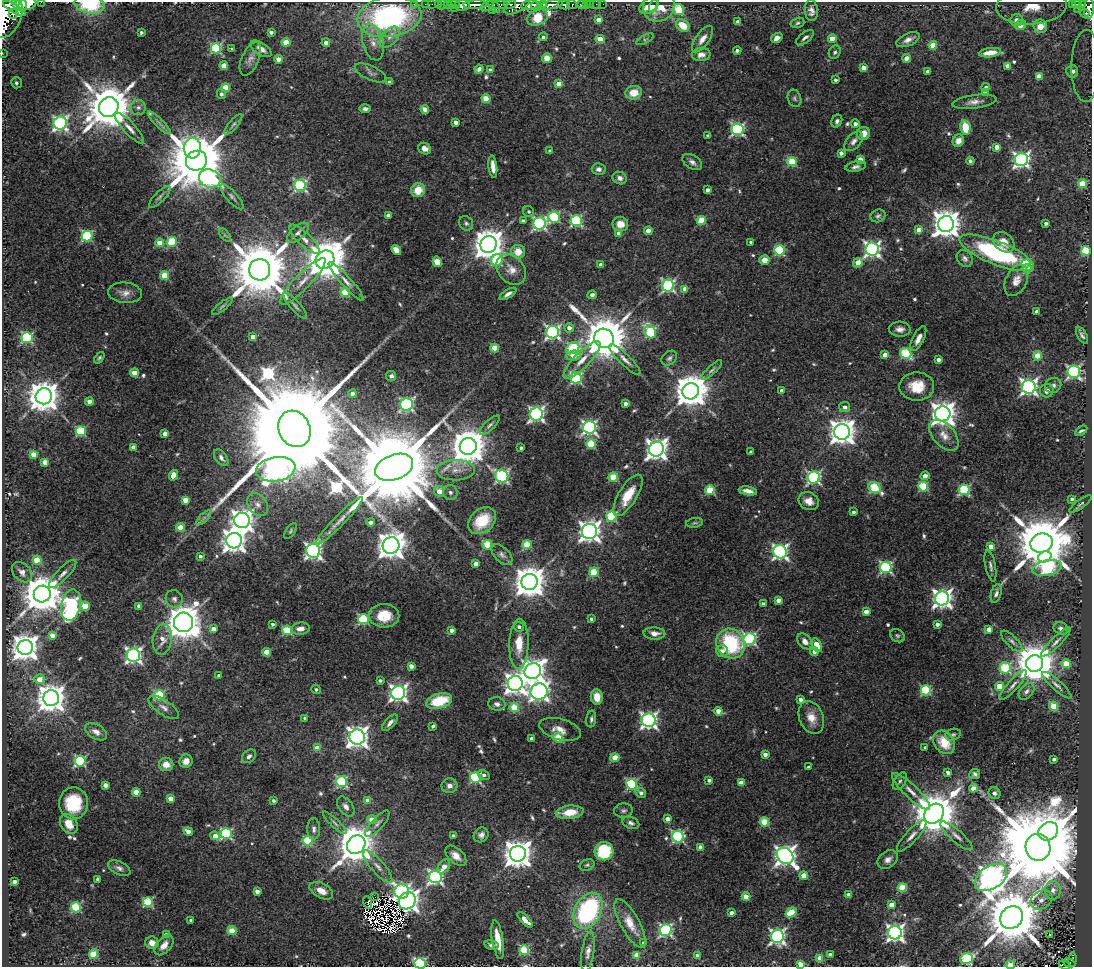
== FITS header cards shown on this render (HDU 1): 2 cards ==
NAXIS1  =                 1090
NAXIS2  =                  965

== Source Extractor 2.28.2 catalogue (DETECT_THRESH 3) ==
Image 1090 x 965 px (HDU 1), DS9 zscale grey, 1 PNG px = 1 image px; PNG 1094 x 969 px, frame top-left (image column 1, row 965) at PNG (2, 2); each listed source drawn as its Kron ellipse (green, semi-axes under 4 px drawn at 4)
Background 0.709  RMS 0.032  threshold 0.0967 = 3 sigma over >= 5 px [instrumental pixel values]
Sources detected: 626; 5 with non-positive FLUX_AUTO (blend fragments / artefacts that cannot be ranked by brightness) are neither listed nor drawn; of the other 621, the 500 brightest by FLUX_AUTO listed and drawn (121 fainter detections omitted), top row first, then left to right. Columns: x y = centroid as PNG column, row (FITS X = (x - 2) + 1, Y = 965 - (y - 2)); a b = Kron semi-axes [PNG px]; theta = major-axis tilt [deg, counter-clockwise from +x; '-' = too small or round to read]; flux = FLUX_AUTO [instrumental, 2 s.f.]
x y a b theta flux
41 2 2 2 - 25
21 3 9 5 -72 1400
27 4 9 6 16 2200
89 4 15 9 -11 110
414 4 3 3 - 12
426 4 4 3 - 19
432 4 2 2 - 15
438 4 2 2 - 27
443 4 6 3 46 16
448 4 4 3 - 32
454 4 6 3 -4 79
510 4 6 4 4 440
543 4 4 3 - 440
581 4 4 3 - 34
586 4 2 2 - 7.6
591 4 2 2 - 9
596 4 3 2 - 4.8
603 4 2 2 - 7.4
1073 4 3 2 - 34
1077 4 5 3 - 160
17 5 7 4 -57 1300
462 5 7 5 5 1600
475 5 12 4 3 1400
500 5 8 4 5 480
517 5 14 7 29 1000
529 5 8 5 9 2000
535 5 4 4 - 750
552 5 11 4 9 1600
564 5 6 4 -9 360
572 5 5 3 - 110
654 5 7 4 67 16
1082 5 3 3 - 110
487 6 7 4 21 490
494 6 8 3 -52 330
649 6 10 7 39 26
659 6 17 15 51 44
1031 7 35 18 3 180
14 8 13 3 -31 1900
454 8 2 2 - 41
1089 8 10 5 86 670
678 9 5 5 - 150
1078 9 2 2 - 13
492 11 3 2 - 69
811 11 10 6 -86 12
5 13 25 17 76 5900
1085 13 4 3 - 140
13 14 5 4 - 340
389 17 32 20 8 470
538 17 11 7 23 160
599 20 4 4 - 24
1016 20 6 6 - 26
738 22 4 4 - 16
797 23 7 5 18 4.5
683 25 7 5 -36 43
1020 25 5 5 - 47
1040 26 7 6 - 63
141 32 3 3 - 5.1
271 32 4 3 - 7.2
389 37 12 7 47 17
543 37 4 4 - 5.3
777 38 6 4 38 16
805 38 11 5 37 7.3
600 39 4 4 - 53
645 39 9 4 29 4.5
702 39 15 7 54 17
832 39 4 4 - 39
908 40 12 6 24 12
286 42 4 4 - 49
373 42 18 10 -76 27
326 43 4 4 - 12
933 45 4 4 - 60
216 48 5 5 - 220
232 49 3 3 - 4.4
261 49 12 6 -34 14
737 50 4 4 - 7.8
835 52 7 5 62 5.1
2 53 2 2 - 8.1
990 53 11 4 8 23
701 55 9 6 6 13
547 58 5 5 - 23
907 58 4 4 - 32
250 59 18 8 66 15
279 59 4 4 - 36
224 66 4 4 - 30
1008 66 4 4 - 24
1086 66 36 14 89 100
863 68 4 4 - 25
479 69 4 3 - 7.4
491 70 4 3 - 9
928 71 3 3 - 7.6
1072 71 6 6 - 38
370 73 17 7 -25 10
1039 76 4 4 - 29
836 80 3 3 - 4.5
389 82 4 3 - 7.8
16 83 5 5 - 6.7
559 84 4 4 - 24
226 87 4 4 - 67
986 87 4 4 - 7.3
634 93 8 6 13 32
985 93 4 4 - 18
221 94 5 4 - 6.3
794 98 9 6 -68 5.1
486 99 4 4 - 62
974 102 22 6 8 16
109 107 10 9 - 12000
138 107 7 7 - 9.1
365 109 6 4 1 7.7
425 109 4 4 - 30
837 121 7 5 59 5.8
60 123 7 6 - 590
159 123 15 3 -45 8
456 123 4 4 - 11
233 124 13 4 51 6.4
855 124 4 4 - 10
965 127 7 5 -79 56
129 128 20 6 -47 18
737 129 6 6 - 380
863 133 7 6 - 24
708 136 4 3 - 4.4
854 141 11 7 48 11
958 141 6 5 - 16
997 147 4 4 - 22
192 148 10 8 84 300
425 149 7 5 -25 13
550 151 4 3 - 4.6
841 153 4 4 - 9.6
860 159 4 4 - 21
1021 160 7 6 - 690
196 161 11 10 - 22000
970 161 4 4 - 4.7
692 162 11 6 -32 9.8
792 162 5 4 - 110
493 167 11 4 -84 17
856 167 10 5 11 7.7
599 169 7 5 -9 8.8
620 178 7 6 - 9.3
210 179 11 9 -19 340
1082 184 4 4 - 72
300 185 6 6 - 350
418 190 7 6 - 41
708 190 4 3 - 10
160 197 14 5 46 7.3
232 197 16 5 -48 8.1
529 212 6 5 - 4.2
389 216 4 4 - 19
878 216 7 6 - 5.8
554 217 6 5 - 170
701 220 4 4 - 92
523 221 4 3 - 7.3
576 221 5 5 - 270
466 223 7 6 - 5.9
539 223 6 6 - 410
1046 223 3 3 - 6.7
620 224 8 7 - 26
946 224 8 8 - 3300
919 230 4 4 - 30
648 231 4 4 - 28
298 233 13 6 41 12
619 233 4 4 - 23
225 235 8 4 -52 4.1
87 236 5 5 - 230
304 239 20 6 -43 18
172 242 5 5 - 130
751 242 3 3 - 5.2
1004 242 12 8 -39 25
160 243 4 4 - 32
488 244 8 8 - 4000
872 249 6 6 - 730
396 250 5 4 - 27
779 250 5 5 - 180
1086 251 5 5 - 140
518 252 7 6 - 32
997 253 40 11 -22 340
965 258 9 7 -52 8.2
325 260 10 9 - 8600
497 260 6 5 - 170
764 260 5 5 - 25
437 262 5 4 - 53
858 263 5 4 - 36
1026 263 4 4 - 150
601 265 4 4 - 12
511 269 17 13 -50 24
1027 269 4 4 - 58
260 270 10 10 - 20000
165 275 4 4 - 73
1016 280 16 10 65 21
303 281 31 7 46 33
346 281 25 5 -48 17
668 286 6 6 - 380
685 289 4 4 - 20
345 292 5 4 - 88
125 293 17 10 -6 18
508 294 9 4 31 10
592 295 4 4 - 6.5
222 306 13 3 39 5.1
295 306 17 5 -49 9.4
1037 312 4 4 - 16
569 328 4 4 - 12
900 329 11 7 -3 12
553 332 6 6 - 510
650 332 7 5 -61 170
1082 335 9 4 -60 6.3
253 337 4 4 - 16
27 338 5 5 - 230
604 338 10 9 - 11000
918 339 13 5 63 17
495 348 4 4 - 65
573 348 7 5 34 200
906 353 6 5 - 160
885 355 4 4 - 31
574 356 7 5 7 33
1038 356 4 4 - 85
99 358 6 4 51 4.2
669 358 8 6 39 6.3
582 360 25 7 46 30
625 360 21 5 -44 15
938 360 4 3 - 11
712 370 13 4 43 6
1074 372 6 6 - 450
135 373 4 4 - 53
391 376 5 5 - 6.7
576 378 5 5 - 240
1053 385 8 7 - 9.1
917 386 17 14 1 50
1029 387 7 7 - 830
691 391 8 8 - 5500
782 391 4 3 - 12
1047 391 7 6 - 14
352 394 4 4 - 9.9
44 396 8 8 - 4500
89 401 4 4 - 21
406 404 6 6 - 400
625 404 3 3 - 12
845 407 5 5 - 12
536 414 6 6 - 590
943 414 8 7 - 2300
490 425 13 5 44 7.3
589 427 6 6 - 540
294 429 19 15 -64 120000
81 431 5 5 - 160
1081 431 7 4 31 4.5
842 432 8 7 - 2700
165 434 4 4 - 21
944 435 18 10 -48 25
591 444 5 4 - 120
468 446 9 8 - 6100
133 447 4 4 - 15
521 448 3 3 - 5.6
656 449 7 7 - 1600
751 452 4 3 - 5.6
33 454 4 4 - 29
221 458 9 5 -53 9.2
45 462 4 4 - 26
394 467 20 12 22 64000
276 469 20 12 9 1800
456 470 19 10 1 30
173 475 5 4 - 31
502 476 7 6 - 430
925 476 5 4 - 18
613 477 4 4 - 99
814 477 6 6 - 400
923 487 5 5 - 140
874 488 7 5 -37 140
710 490 5 4 - 99
964 490 5 5 - 190
439 491 5 5 - 28
748 491 9 4 -11 14
450 492 7 7 - 7.1
628 495 24 9 59 55
1072 499 4 3 - 5.7
185 500 4 4 - 32
809 501 10 8 -24 18
258 504 12 9 -54 17
1081 504 13 4 35 4.8
854 512 3 3 - 6.3
611 516 5 5 - 160
204 518 9 3 45 6.1
242 520 8 7 - 1900
339 521 33 5 45 22
482 521 16 11 41 65
371 522 4 4 - 13
695 523 8 4 8 4.1
180 527 4 4 - 50
291 531 9 4 54 4.1
589 531 7 7 - 1700
234 541 8 7 - 2100
1041 543 11 9 15 18000
487 545 5 4 - 90
527 545 4 4 - 93
391 546 8 8 - 3100
991 546 4 4 - 29
313 551 7 7 - 790
780 552 7 6 - 630
502 555 13 7 -46 9.1
200 556 4 3 - 5.5
1045 557 7 5 20 300
37 560 4 4 - 62
476 564 4 4 - 24
990 566 16 5 -79 8.6
886 567 6 5 - 340
1047 568 15 7 12 290
22 572 11 8 -46 14
594 572 5 4 - 100
63 574 19 6 46 14
529 582 8 8 - 4700
996 593 9 5 75 8.1
42 594 8 8 - 8400
942 598 7 7 - 1300
174 599 9 8 - 9.1
778 600 4 4 - 18
763 604 4 3 - 6.1
71 605 16 9 78 440
85 606 4 4 - 74
139 606 4 4 - 16
866 611 4 4 - 18
384 616 15 11 -1 48
363 619 5 5 - 220
591 619 3 3 - 5
184 622 10 9 - 6000
273 624 3 3 - 5.7
937 624 4 3 - 13
519 627 5 4 - 5.4
1061 628 7 6 - 9
213 629 4 4 - 16
300 629 9 6 8 16
989 629 4 4 - 28
287 630 5 4 - 130
451 630 4 3 - 11
654 633 11 6 -3 15
52 635 4 4 - 17
897 636 8 6 -36 5
162 639 15 9 82 26
750 639 6 6 - 360
805 641 9 6 -47 14
1012 641 14 5 -45 8.3
1056 642 20 5 45 12
519 644 25 9 88 44
730 644 15 13 -55 190
817 645 7 4 -61 38
25 647 8 7 - 2800
722 651 6 6 - 12
814 651 4 4 - 13
267 652 4 4 - 50
133 655 6 6 - 700
1035 663 8 8 - 8400
1066 664 5 4 - 67
411 666 4 4 - 15
1005 668 5 5 - 160
533 671 8 8 - 1900
219 675 4 3 - 6.3
39 679 5 5 - 26
380 681 4 3 - 5
515 683 7 7 - 1700
1013 685 19 5 48 12
1057 685 19 5 -42 11
999 686 4 4 - 73
316 689 4 4 - 4.8
926 690 5 5 - 190
1026 691 9 6 48 8.9
539 692 8 8 - 1100
398 693 7 7 - 970
159 695 5 5 - 160
597 697 7 6 - 34
51 698 8 8 - 3500
800 699 4 4 - 12
439 701 13 7 15 91
497 704 9 6 -10 8.7
1053 706 4 4 - 90
164 707 17 7 -34 15
514 707 5 4 - 83
718 711 4 4 - 20
305 718 4 3 - 6.1
811 718 17 12 -68 30
591 719 8 5 83 5.9
649 720 7 7 - 750
390 723 10 5 49 9.5
433 726 4 3 - 4.2
560 729 21 10 -15 25
96 732 12 7 -31 13
953 735 8 5 18 4.7
357 737 8 7 - 1600
558 737 5 4 - 90
532 738 4 3 - 7.2
944 742 13 9 -52 55
925 747 3 3 - 4.3
317 748 4 4 - 36
765 754 4 4 - 14
249 756 8 6 40 7.8
615 758 4 4 - 56
1054 759 4 3 - 8.1
80 761 5 5 - 220
186 761 7 6 - 17
166 764 7 6 - 25
808 767 3 3 - 4.2
948 772 4 4 - 8.9
975 774 5 5 - 5.9
484 775 6 4 -33 6.6
475 778 5 5 - 230
709 780 4 3 - 8.5
900 781 9 5 56 6.2
342 782 5 5 - 220
741 783 4 4 - 39
632 784 5 5 - 230
105 785 4 4 - 18
449 786 8 7 - 12
973 788 4 4 - 24
911 791 25 6 -44 24
136 792 4 4 - 45
641 793 5 4 - 9.3
994 793 6 5 - 5.7
171 798 4 4 - 22
368 800 4 4 - 28
274 801 3 3 - 5.2
73 803 16 14 87 98
346 806 11 7 -55 11
623 811 9 7 5 6.2
570 812 14 6 6 47
934 814 11 9 45 11000
667 819 4 4 - 20
372 820 4 4 - 31
764 822 4 4 - 100
335 823 16 4 -43 7.3
631 823 9 6 -20 7.6
69 824 10 8 -59 33
377 824 17 6 49 10
314 829 11 6 -90 10
188 831 5 4 - 16
1048 831 10 8 32 2200
226 834 5 5 - 260
481 835 8 7 - 9.6
215 836 5 4 - 24
453 836 3 3 - 4.7
912 836 20 6 47 16
956 836 21 6 -40 15
678 837 6 5 - 310
308 841 5 5 - 120
356 845 10 8 47 6700
700 847 4 4 - 20
1038 847 13 12 - 61000
604 851 9 9 - 120
518 854 8 8 - 3300
456 856 12 7 -42 19
785 856 9 7 -43 1600
888 859 11 8 36 12
587 865 7 5 23 4.6
378 866 20 6 -48 17
444 866 8 5 56 19
119 868 12 6 -27 8.9
804 875 4 4 - 38
435 877 6 6 - 550
991 878 18 11 33 2900
98 879 4 3 - 5
15 882 4 3 - 9.8
902 887 4 4 - 110
1053 890 9 8 - 14
257 891 4 4 - 13
321 891 13 7 -28 26
402 891 7 7 - 570
849 895 4 4 - 26
375 897 2 2 - 6.8
746 897 4 4 - 40
1041 900 12 8 30 18
407 901 9 8 - 1700
148 902 5 5 - 180
368 902 6 3 -73 8
891 905 4 4 - 30
76 907 5 5 - 170
588 911 19 13 62 330
791 912 6 4 36 80
731 913 4 3 - 11
1012 917 12 10 45 18000
191 920 3 3 - 5.2
525 920 10 4 -46 24
630 923 27 9 -61 36
666 930 6 6 - 380
232 931 4 4 - 72
895 933 7 7 - 910
1049 934 3 3 - 16
166 935 4 4 - 15
777 936 6 6 - 650
498 940 19 5 -81 42
152 943 6 6 - 18
644 943 4 3 - 7.1
164 945 12 7 49 17
491 945 7 5 -14 6.4
524 950 5 5 - 160
588 952 20 6 81 13
94 954 5 4 - 100
637 955 4 4 - 44
697 955 4 4 - 7.2
830 955 4 4 - 11
820 958 4 4 - 46
966 959 6 5 - 220
1072 960 7 4 88 71
420 963 6 5 - 270
1069 963 6 3 -23 58
800 964 4 4 - 23
1010 965 4 4 - 73
1065 965 6 3 -26 44
At the frame edge (FLAGS 8, measured only in part): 13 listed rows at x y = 41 2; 21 3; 89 4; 1031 7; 1089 8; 5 13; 2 53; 1086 66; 895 933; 420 963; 800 964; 1010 965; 1065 965
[121 fainter detections neither listed nor drawn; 5 non-positive-flux detections neither listed nor drawn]